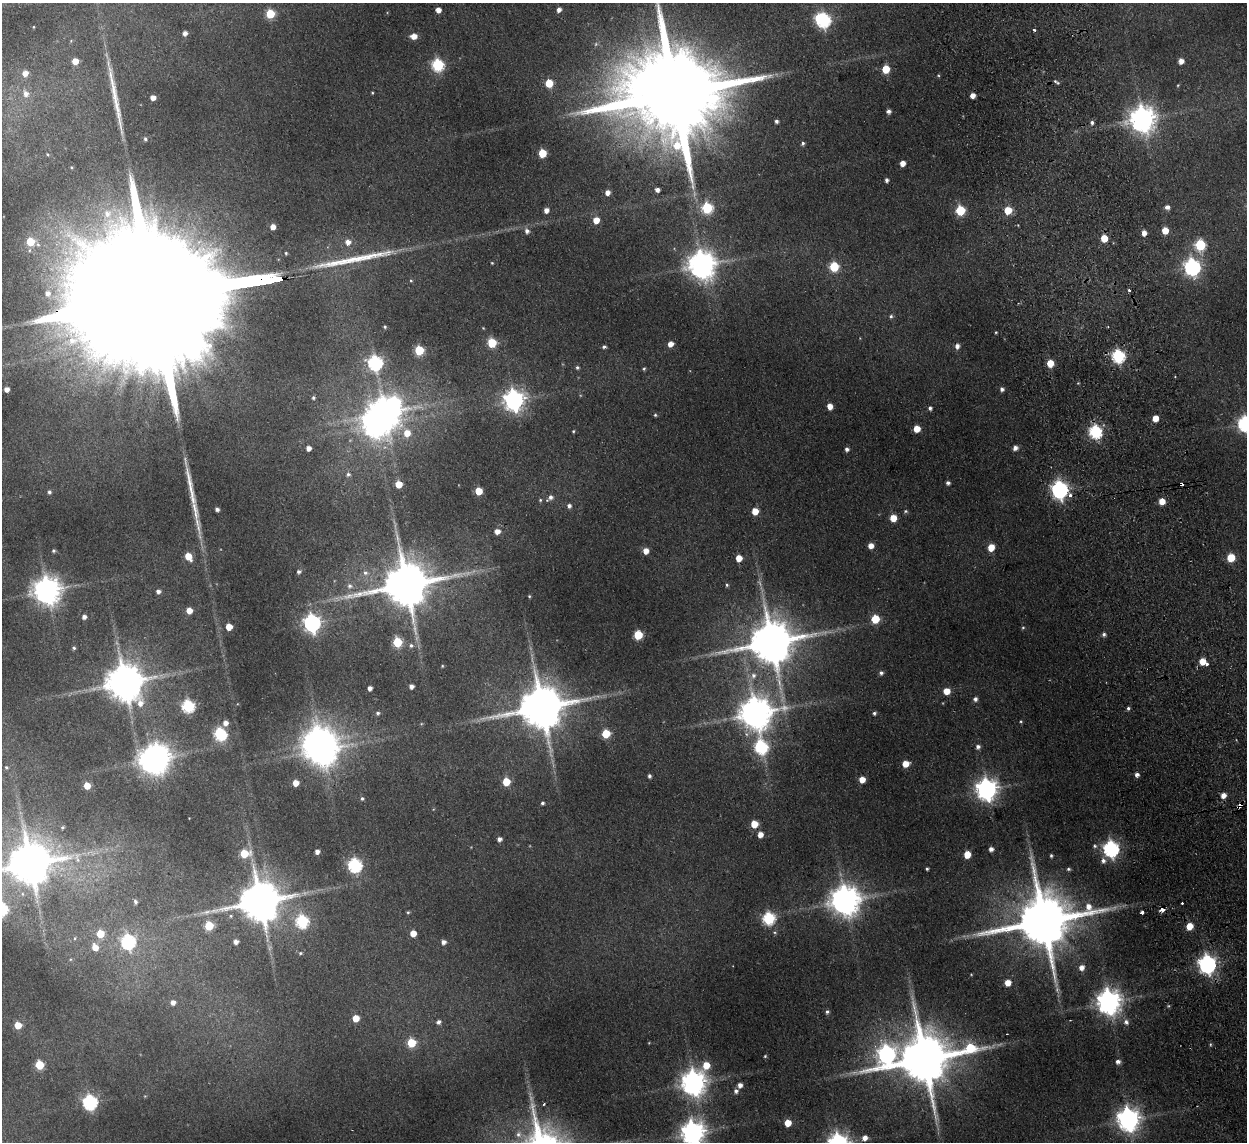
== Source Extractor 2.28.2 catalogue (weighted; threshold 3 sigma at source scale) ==
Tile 6 of 4 x 4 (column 2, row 2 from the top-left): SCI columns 1298-2542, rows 2434-3573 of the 5083 x 4981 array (HDU 1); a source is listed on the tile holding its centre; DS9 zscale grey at full resolution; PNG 1249 x 1144 px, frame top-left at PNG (2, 3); no overlay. Shown black and unused: <1% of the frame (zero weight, under 2 of 3 exposures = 3% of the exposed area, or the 3 px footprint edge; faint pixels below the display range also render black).
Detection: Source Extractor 2.28.2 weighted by HDU 2 'WHT'; one run over the whole footprint, this tile lists its part. Background 0.165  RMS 0.014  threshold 0.0629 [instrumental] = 3 sigma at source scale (4.5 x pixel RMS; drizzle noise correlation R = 1.50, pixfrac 1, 0.05/0.05 arcsec/px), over >= 5 px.
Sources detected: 244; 2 too faint to see at this stretch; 6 inside a brighter object's white glare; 4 cosmic-ray / hot-pixel residue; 3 long thin detections or spike segments (spike, bleed or trail) — not listed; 1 inside a brighter listed object's ellipse — not listed separately; the other 228 listed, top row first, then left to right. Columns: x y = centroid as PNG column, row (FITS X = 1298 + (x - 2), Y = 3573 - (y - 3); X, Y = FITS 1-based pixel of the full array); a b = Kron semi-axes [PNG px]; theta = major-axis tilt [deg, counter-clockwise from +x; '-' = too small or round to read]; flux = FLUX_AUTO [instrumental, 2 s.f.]
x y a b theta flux
559 9 5 4 - 6.5
438 10 4 4 - 11
270 14 5 5 - 64
824 20 7 6 - 260
33 27 3 2 - 0.95
1034 30 3 2 - 3.3
185 33 5 4 - 6.7
414 36 6 5 - 13
71 41 4 4 - 1.3
75 61 5 5 - 19
1181 61 5 5 - 9.4
438 65 6 6 - 170
886 69 5 5 - 41
25 73 6 5 - 11
938 75 4 3 - 1.2
1056 82 9 4 -36 2.6
549 83 5 5 - 40
1178 85 4 3 - 1.2
372 93 3 3 - 1.3
26 94 8 7 - 8.4
675 94 40 21 8 43000
972 95 4 4 - 8.9
153 97 4 4 - 10
889 111 4 4 - 4.8
1143 119 9 9 - 1600
776 121 4 3 - 3.4
1092 122 5 5 - 3.6
145 139 5 4 - 2.6
803 143 5 4 - 2.7
542 153 5 5 - 46
47 154 4 3 - 1.2
902 163 5 4 - 11
887 180 4 4 - 3.9
657 190 4 4 - 5.6
607 192 5 4 - 8.2
1167 207 6 5 - 5.4
707 208 6 6 - 110
546 210 5 5 - 8.4
960 210 6 5 - 81
1008 210 6 6 - 29
107 213 10 9 - 12
596 220 6 5 - 17
273 227 5 4 - 11
1165 230 5 5 - 22
527 231 7 6 - 5.9
1144 233 5 4 - 8.3
1104 238 5 5 - 30
30 242 6 6 - 48
348 242 7 7 - 9.1
1200 245 6 6 - 110
701 265 9 9 - 1900
834 267 6 5 - 76
1192 267 7 7 - 440
1129 291 3 3 - 4.4
47 293 8 7 - 8.9
161 296 169 26 8 240000
891 316 5 5 - 2.3
385 327 4 4 - 1.9
996 332 3 3 - 1.3
492 343 5 5 - 64
670 344 5 5 - 11
957 346 6 5 - 6.1
604 347 4 4 - 2.7
419 350 5 5 - 76
1118 356 6 6 - 210
375 363 7 6 - 290
1050 363 5 5 - 28
577 367 5 4 - 2.4
644 369 5 4 - 1.8
7 389 4 4 - 8.8
1002 389 5 4 - 4
313 398 5 5 - 2.2
514 400 8 7 - 880
830 406 5 5 - 12
930 408 5 4 - 3.4
384 413 10 8 -48 2300
655 415 4 4 - 1.8
1155 418 5 5 - 18
1245 424 7 6 - 340
917 429 5 5 - 19
573 431 4 3 - 1.4
1096 432 6 6 - 220
407 433 8 7 - 19
308 448 4 4 - 8.1
1015 448 5 4 - 6.7
847 449 5 4 - 4.3
348 474 6 6 - 3.1
948 483 4 4 - 3.8
399 484 5 5 - 25
1060 490 8 7 - 520
479 491 5 5 - 32
49 492 5 4 - 3
550 497 9 6 39 5.6
540 500 4 4 - 1.7
1162 501 5 5 - 18
569 506 5 5 - 4.3
217 509 4 3 - 4.2
755 511 5 5 - 20
905 511 5 4 - 2.1
893 518 5 5 - 22
198 524 45 6 -80 24
497 531 6 5 - 11
871 546 5 5 - 11
991 547 6 5 - 20
53 551 4 4 - 2.2
646 551 6 6 - 11
188 556 6 5 - 27
739 558 5 5 - 19
1231 558 5 5 - 44
299 572 4 4 - 3.5
365 573 7 7 - 5.3
406 584 15 12 11 7600
727 585 4 4 - 1.9
350 586 7 7 - 4.9
47 591 9 8 - 1900
158 591 5 4 - 5.3
529 596 4 3 - 1.5
189 610 5 5 - 15
84 617 5 4 - 5.3
875 619 5 5 - 44
312 623 7 7 - 540
229 627 5 5 - 25
1023 627 4 4 - 1.7
1104 634 5 4 - 3.4
638 635 5 5 - 61
397 642 6 5 - 75
771 642 14 12 12 6700
411 645 6 5 - 2.9
74 648 5 4 - 2.4
1202 661 5 5 - 19
442 666 4 3 - 1.2
881 673 5 5 - 3.8
753 676 8 8 - 7.7
124 682 11 11 - 4200
411 686 4 4 - 6.2
370 688 4 4 - 6.3
947 691 5 5 - 19
975 699 5 5 - 4.6
188 706 6 6 - 180
542 707 14 12 9 7000
1128 708 4 4 - 2.6
378 713 5 5 - 3
756 713 10 10 - 3000
874 713 4 4 - 2.6
1021 721 4 4 - 1.5
225 723 6 5 - 8.2
606 733 5 5 - 48
220 734 8 6 -38 180
761 747 8 7 - 210
978 747 5 5 - 4.5
322 750 11 9 31 2300
152 760 9 7 -54 1400
905 764 5 5 - 18
6 767 4 3 - 1.5
1137 775 5 4 - 5.4
649 776 4 3 - 3.1
862 779 5 5 - 16
506 782 5 5 - 32
296 783 5 5 - 17
87 786 5 5 - 20
987 789 8 8 - 1000
1223 795 5 5 - 10
362 798 5 5 - 2.5
542 803 4 3 - 2.5
754 824 5 5 - 30
62 827 5 4 - 1.8
760 835 5 4 - 11
499 839 4 4 - 6.1
1095 846 6 5 - 3
991 849 4 4 - 5.8
1111 849 7 6 - 410
317 852 4 4 - 6
244 854 6 5 - 49
967 855 5 5 - 25
1051 856 4 3 - 2.1
1103 861 8 7 - 5.7
30 863 12 12 - 5600
355 865 6 6 - 270
927 869 3 3 - 1.8
1068 869 5 4 - 2.3
845 900 9 9 - 2400
260 901 12 11 - 5800
135 902 6 5 - 3.4
1162 909 4 3 - 15
207 912 12 5 13 6.5
408 912 4 3 - 1.7
1142 913 3 3 - 10
769 918 6 6 - 170
302 921 6 6 - 180
1044 921 18 14 12 12000
209 926 5 5 - 63
1189 926 5 5 - 25
413 933 5 4 - 19
100 934 5 5 - 37
75 938 5 3 - 1.2
128 942 7 6 - 280
236 942 4 4 - 6.4
443 942 5 4 - 6.2
95 947 6 6 - 16
300 953 5 4 - 2
1207 964 7 7 - 680
1082 967 6 6 - 8.4
971 974 4 3 - 0.95
1008 983 5 5 - 16
173 1002 5 5 - 6.8
1109 1002 8 8 - 1500
827 1012 5 5 - 3
356 1018 5 5 - 23
438 1022 6 6 - 4.7
1126 1022 7 7 - 5.4
18 1025 5 5 - 24
411 1043 5 5 - 61
887 1054 14 10 52 550
765 1056 3 3 - 1.4
924 1059 20 14 13 10000
1118 1062 5 5 - 5.3
39 1065 5 5 - 61
706 1065 7 6 - 26
694 1083 8 8 - 1500
740 1085 5 5 - 6.7
736 1091 5 5 - 4.7
90 1102 6 6 - 290
544 1104 3 2 - 1.5
1128 1119 8 8 - 1200
788 1123 5 5 - 24
693 1133 8 8 - 1300
518 1134 9 8 - 8.5
865 1138 6 5 - 8.6
Overlapping masked pixels (flux is a lower limit): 2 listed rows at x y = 161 296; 1162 909
Isophote crosses this tile's border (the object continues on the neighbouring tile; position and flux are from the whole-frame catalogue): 5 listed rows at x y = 675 94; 161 296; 1245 424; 30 863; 693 1133